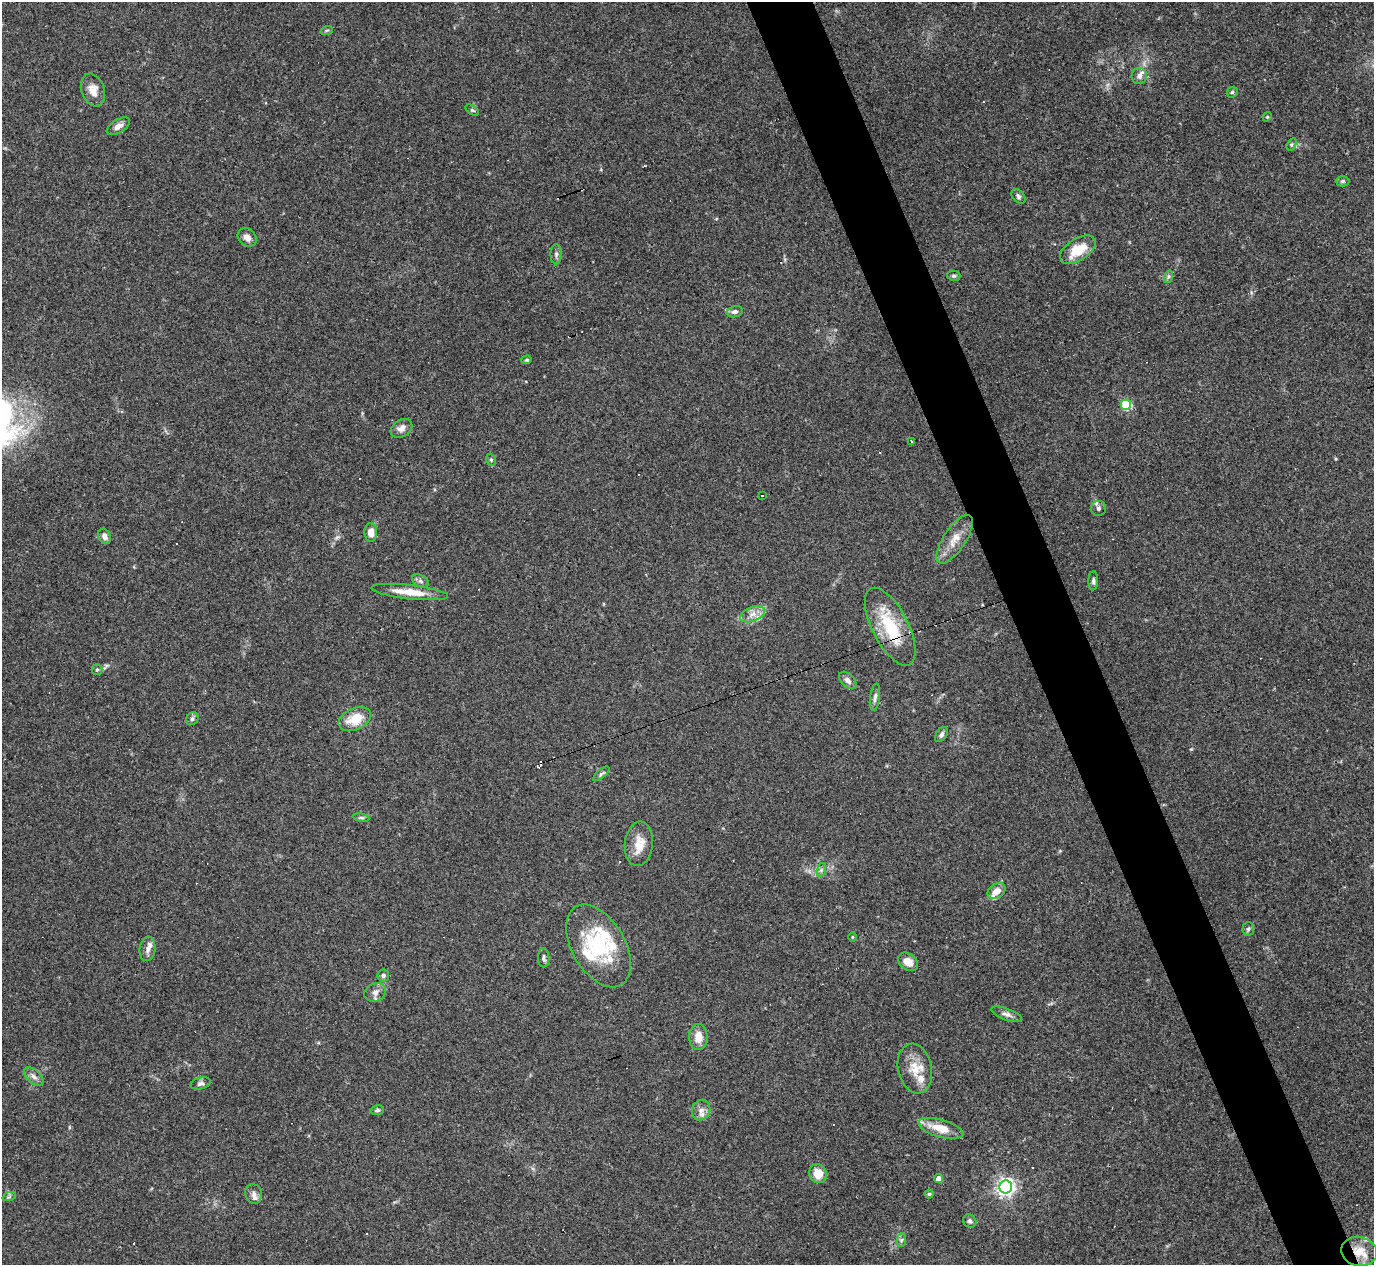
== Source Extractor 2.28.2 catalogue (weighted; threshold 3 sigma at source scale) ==
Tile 6 of 4 x 4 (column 2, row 2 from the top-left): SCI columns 1373-2744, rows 2801-4063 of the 5488 x 5473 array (HDU 1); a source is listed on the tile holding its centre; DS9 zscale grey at full resolution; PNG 1376 x 1267 px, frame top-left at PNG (2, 2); each listed source drawn as its Kron ellipse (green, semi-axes under 4 px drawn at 4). Shown black and unused: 5% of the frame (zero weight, under 3 of 4 exposures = <1% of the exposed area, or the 3 px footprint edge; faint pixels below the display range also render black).
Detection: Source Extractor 2.28.2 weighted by HDU 2 'WHT'; one run over the whole footprint, this tile lists its part. Background 0.16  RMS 0.0052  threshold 0.0233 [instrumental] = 3 sigma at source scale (4.5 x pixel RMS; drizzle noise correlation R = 1.50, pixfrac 1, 0.05/0.05 arcsec/px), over >= 5 px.
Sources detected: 84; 1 too faint to see at this stretch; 1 inside a brighter object's white glare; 8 cosmic-ray / hot-pixel residue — neither listed nor drawn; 7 inside a brighter listed object's ellipse — not listed separately; the other 67 listed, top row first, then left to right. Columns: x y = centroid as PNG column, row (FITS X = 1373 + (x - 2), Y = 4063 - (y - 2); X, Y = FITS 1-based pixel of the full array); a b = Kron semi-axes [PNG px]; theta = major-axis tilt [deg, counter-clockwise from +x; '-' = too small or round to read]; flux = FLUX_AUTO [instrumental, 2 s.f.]
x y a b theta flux
327 30 6 4 18 0.7
1139 76 8 7 - 2
93 90 17 11 -71 5.1
1232 92 6 5 - 0.86
472 110 7 4 -35 0.72
1267 117 5 4 - 0.45
118 126 13 6 31 3.1
1292 144 6 4 58 0.76
1342 181 7 5 0 0.84
1018 196 8 5 -51 1.3
247 237 10 8 -45 3
1078 250 20 11 33 13
556 254 10 5 90 1.4
954 276 7 5 -12 0.96
1168 277 6 4 72 0.88
735 312 8 5 11 1.8
527 360 5 4 - 0.66
1126 405 5 5 - 30
401 428 11 8 32 3.2
911 441 2 2 - 0.51
491 460 6 5 - 0.81
762 496 3 3 - 8.6
1099 508 7 7 - 1.4
371 533 9 6 -88 4.7
104 536 8 6 -66 2.4
955 539 28 11 57 8.2
421 581 9 6 -28 1.4
1093 581 9 4 87 1.2
410 592 39 7 -6 10
753 614 13 7 20 4
890 627 42 18 -63 27
97 670 5 5 - 0.8
848 680 10 6 -45 2.3
875 697 14 5 82 1.7
192 719 6 5 - 1.3
355 719 17 10 24 11
941 735 8 5 55 1.6
601 774 10 4 40 1
361 818 8 4 -9 0.91
639 844 22 14 83 8.1
821 870 7 4 72 1.1
997 891 10 7 36 4.5
1248 929 7 5 86 1.1
852 937 5 3 - 0.48
598 946 45 26 -60 38
148 949 12 8 84 2.7
544 958 9 5 -89 1.4
908 962 11 8 -38 5.5
383 975 6 6 - 1.4
375 992 11 9 27 2.8
1007 1014 16 6 -20 2.3
698 1037 13 9 89 6
915 1068 25 17 -78 11
34 1077 12 6 -43 2.4
200 1083 10 5 15 1.6
377 1110 6 5 - 1.1
701 1110 10 9 - 3.1
941 1128 23 8 -16 10
818 1174 9 8 - 7.9
938 1179 4 4 - 3.7
1006 1187 6 6 - 220
254 1194 10 8 -75 2.5
929 1194 4 4 - 0.69
9 1197 7 4 19 0.86
970 1221 7 6 - 1.3
901 1240 7 4 87 1
1359 1251 18 14 -12 9.6
Overlapping masked pixels (flux is a lower limit): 2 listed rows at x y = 890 627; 1359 1251